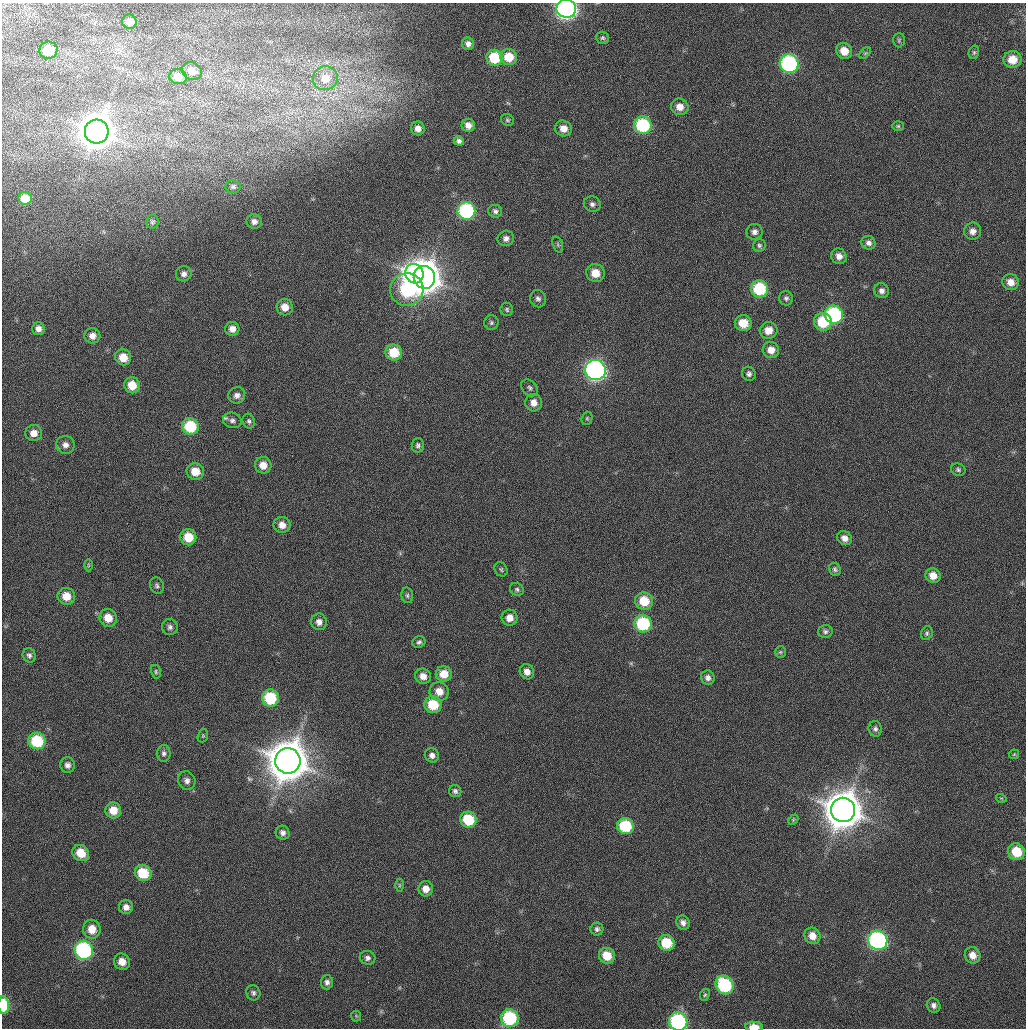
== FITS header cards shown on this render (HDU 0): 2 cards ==
NAXIS1  =                 1024 / Comment
NAXIS2  =                 1026 / Comment

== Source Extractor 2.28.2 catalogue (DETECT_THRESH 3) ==
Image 1024 x 1026 px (HDU 0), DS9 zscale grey, 1 PNG px = 1 image px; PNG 1028 x 1030 px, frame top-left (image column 1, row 1026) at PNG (2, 3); each listed source drawn as its Kron ellipse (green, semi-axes under 4 px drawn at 4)
Background 22.8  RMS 3.9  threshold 11.6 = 3 sigma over >= 5 px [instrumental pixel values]
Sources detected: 152; all 152 listed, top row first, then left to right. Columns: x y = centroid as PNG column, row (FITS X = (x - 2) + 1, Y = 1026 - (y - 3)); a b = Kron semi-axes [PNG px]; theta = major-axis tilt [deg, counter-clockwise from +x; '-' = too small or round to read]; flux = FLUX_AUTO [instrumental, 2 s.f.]
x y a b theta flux
566 9 10 9 - 1.1e+05
129 22 7 7 - 1.9e+03
602 38 6 6 - 5.1e+02
899 40 7 5 88 5.0e+02
468 44 6 6 - 1.2e+03
48 50 9 8 - 6.0e+03
844 51 8 7 - 3.7e+03
974 52 7 5 75 4.9e+02
865 53 7 4 45 3.9e+02
509 57 8 8 - 5.4e+03
494 58 8 8 - 8.8e+03
1012 59 9 8 - 4.6e+03
789 64 9 9 - 4.4e+04
192 71 10 8 -25 2.3e+03
178 77 8 7 - 3.2e+03
325 78 12 12 - 4.6e+03
680 107 9 8 - 2.6e+03
507 120 7 5 -34 4.6e+02
468 125 6 6 - 1.7e+03
643 125 9 8 - 2.2e+04
898 126 6 5 - 4.0e+02
563 128 8 7 - 2.6e+03
418 129 7 7 - 1.6e+03
97 131 12 12 - 6.2e+05
459 141 5 4 - 7.5e+02
233 187 7 6 - 6.3e+02
25 198 7 6 - 3.4e+03
592 204 8 7 - 1.1e+03
466 211 9 8 - 3.2e+04
495 211 7 6 - 7.6e+02
254 221 8 7 - 1.4e+03
152 222 7 6 - 5.8e+02
972 231 9 8 - 1.7e+03
754 232 8 8 - 1.2e+03
506 238 8 7 - 1.2e+03
868 243 7 6 - 1.1e+03
558 244 8 5 -71 6.1e+02
759 245 6 6 - 5.7e+02
839 256 8 7 - 1.8e+03
595 273 9 8 - 4.4e+03
184 274 8 7 - 1.1e+03
414 274 10 9 - 1.4e+05
424 277 11 10 - 5.3e+05
1011 282 8 8 - 2.5e+03
760 289 9 8 - 1.5e+04
407 290 16 16 - 3.0e+04
882 291 8 7 - 1.2e+03
786 298 7 7 - 7.5e+02
538 299 9 8 - 1.0e+03
285 307 8 8 - 2.6e+03
507 309 7 6 - 5.7e+02
834 314 9 9 - 3.2e+04
823 322 9 8 - 1.1e+04
491 323 7 7 - 6.8e+02
743 323 8 8 - 5.1e+03
38 329 6 6 - 1.4e+03
232 329 7 7 - 1.8e+03
769 330 9 8 - 3.2e+03
92 336 8 7 - 1.8e+03
771 350 8 8 - 2.5e+03
394 353 8 8 - 6.6e+03
123 357 8 7 - 4.0e+03
595 370 10 10 - 1.0e+05
749 374 7 6 - 8.3e+02
132 385 8 8 - 4.4e+03
530 388 9 7 -47 7.9e+02
237 395 8 8 - 1.3e+03
534 403 8 8 - 2.2e+03
587 418 7 5 69 4.2e+02
232 420 9 7 -16 9.9e+02
249 421 7 6 - 7.0e+02
190 426 8 8 - 1.2e+04
34 433 8 8 - 2.4e+03
65 445 9 9 - 1.5e+03
418 445 7 6 - 7.3e+02
263 465 8 8 - 2.9e+03
958 470 7 6 - 5.7e+02
195 471 9 8 - 4.1e+03
282 525 8 8 - 2.4e+03
188 537 8 8 - 5.7e+03
845 538 8 6 -34 1.5e+03
88 565 6 4 -90 3.4e+02
501 569 7 6 - 5.1e+02
835 569 7 5 -60 6.1e+02
933 576 8 7 - 2.6e+03
157 586 8 6 -64 6.8e+02
517 589 7 6 - 6.2e+02
407 595 8 6 -76 5.9e+02
66 596 9 8 - 3.9e+03
644 601 9 8 - 6.7e+03
108 618 9 8 - 3.7e+03
510 618 8 8 - 2.2e+03
319 622 8 7 - 1.5e+03
643 624 9 8 - 1.8e+04
170 627 8 8 - 9.0e+02
825 631 7 6 - 6.7e+02
927 633 7 5 68 5.5e+02
419 642 7 5 25 6.3e+02
780 652 5 5 - 4.2e+02
29 655 7 6 - 8.3e+02
156 672 7 5 -77 4.4e+02
527 672 8 7 - 1.8e+03
444 674 8 7 - 3.9e+03
423 676 8 7 - 2.0e+03
708 678 7 7 - 1.1e+03
439 691 9 9 - 2.8e+03
270 698 9 8 - 1.3e+04
433 705 9 8 - 7.6e+03
875 729 8 6 -76 7.9e+02
203 736 7 5 71 3.9e+02
37 741 8 8 - 1.3e+04
164 753 8 7 - 8.5e+02
1014 754 5 5 - 3.0e+02
432 755 7 6 - 1.1e+03
288 761 12 12 - 1.0e+06
68 765 8 7 - 1.1e+03
187 780 9 8 - 1.3e+03
455 791 6 6 - 7.2e+02
1001 798 5 3 - 2.5e+02
113 810 8 8 - 4.0e+03
843 810 12 12 - 8.1e+05
468 820 8 8 - 9.6e+03
793 820 6 4 49 3.5e+02
625 826 8 8 - 1.3e+04
283 833 7 6 - 1.1e+03
1016 852 8 8 - 7.1e+03
81 853 9 7 -40 5.2e+03
143 873 8 8 - 8.8e+03
399 885 6 4 90 3.8e+02
426 889 7 7 - 2.1e+03
126 907 7 7 - 1.5e+03
683 923 7 6 - 1.1e+03
92 929 9 8 - 3.9e+03
597 929 6 6 - 7.0e+02
812 936 8 7 - 2.6e+03
878 940 10 9 - 5.4e+04
666 943 8 8 - 8.4e+03
84 950 9 9 - 4.1e+04
972 955 8 7 - 2.3e+03
607 956 8 7 - 4.8e+03
368 958 8 7 - 8.7e+02
122 962 8 8 - 2.7e+03
327 982 7 6 - 9.7e+02
724 985 10 8 -50 2.0e+04
253 993 8 7 - 7.9e+02
705 995 6 5 - 4.0e+02
4 1005 8 5 -90 1.1e+04
934 1005 7 6 - 1.0e+03
356 1016 5 5 - 3.9e+02
510 1018 9 8 - 2.1e+04
678 1022 9 9 - 3.4e+04
754 1027 9 5 -4 3.3e+03
At the frame edge (FLAGS 8, measured only in part): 4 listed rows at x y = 566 9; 4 1005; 678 1022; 754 1027